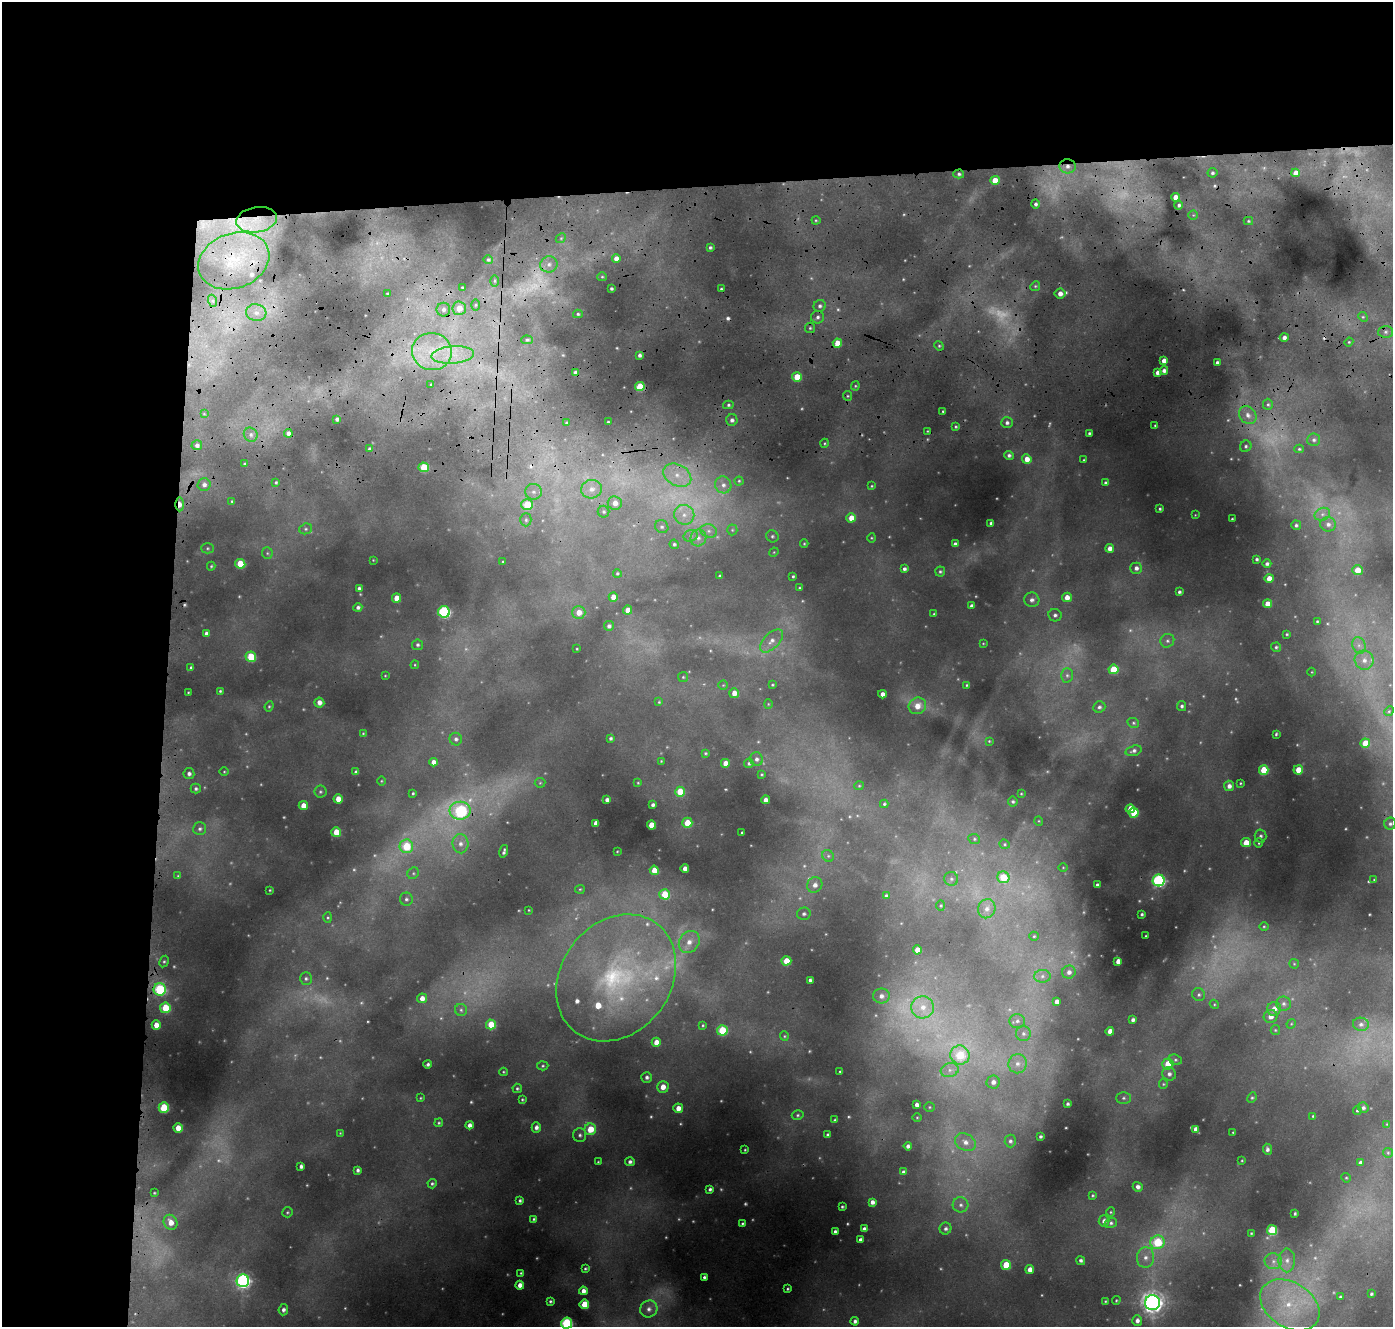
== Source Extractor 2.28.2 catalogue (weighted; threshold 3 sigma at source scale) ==
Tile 1 of 3 x 3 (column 1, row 1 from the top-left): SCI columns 32-1422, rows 3213-4537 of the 4229 x 5098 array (HDU 1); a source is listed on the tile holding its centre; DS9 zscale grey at full resolution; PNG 1395 x 1329 px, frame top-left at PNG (2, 2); each listed source drawn as its Kron ellipse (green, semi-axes under 4 px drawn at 4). Shown black and unused: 24% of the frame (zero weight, under 3 of 4 exposures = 24% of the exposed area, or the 3 px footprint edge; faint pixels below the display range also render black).
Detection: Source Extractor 2.28.2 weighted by HDU 2 'WHT'; one run over the whole footprint, this tile lists its part. Background 0.119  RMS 0.012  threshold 0.0524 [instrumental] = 3 sigma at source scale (4.5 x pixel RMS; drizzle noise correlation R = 1.50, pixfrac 1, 0.05/0.05 arcsec/px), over >= 5 px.
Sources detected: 483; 59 too faint to see at this stretch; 5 cosmic-ray / hot-pixel residue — neither listed nor drawn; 8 inside a brighter listed object's ellipse — not listed separately; the other 411 listed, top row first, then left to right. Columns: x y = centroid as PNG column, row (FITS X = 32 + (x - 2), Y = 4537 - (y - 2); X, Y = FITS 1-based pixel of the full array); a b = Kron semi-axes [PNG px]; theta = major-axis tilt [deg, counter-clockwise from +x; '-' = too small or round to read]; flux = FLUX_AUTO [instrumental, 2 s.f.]
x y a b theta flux
1068 166 8 7 - 7.9
1212 173 5 5 - 2.7
1296 173 4 4 - 12
959 174 5 4 - 2.6
995 180 5 4 - 18
1175 197 4 4 - 11
1035 204 4 4 - 2.8
1179 205 4 4 - 2.9
1193 215 4 4 - 1.5
256 220 20 12 10 39
816 220 4 4 - 1.3
1248 221 4 4 - 1.6
561 238 5 4 - 1.8
710 247 3 3 - 2
616 258 4 4 - 7.6
488 260 5 4 - 1.9
234 261 36 27 20 81
549 264 9 8 - 8
602 277 5 4 - 1.4
495 281 6 4 -90 1.8
1035 286 5 4 - 1.7
462 287 3 2 - 1.2
611 289 3 3 - 1.9
721 289 3 3 - 1.6
387 294 4 3 - 1.4
1060 294 5 5 - 7.7
213 301 6 4 -71 2.3
476 305 6 4 89 1.5
820 306 6 6 - 3.7
459 308 7 6 - 15
443 310 7 6 - 4.9
256 313 10 8 -13 11
578 314 5 4 - 2
818 317 6 6 - 3.7
1363 317 5 4 - 1.7
810 328 5 5 - 1.9
1385 332 7 6 - 4
1284 337 4 4 - 4.8
527 340 6 4 -1 2
1349 342 4 4 - 1.4
837 343 4 4 - 17
939 346 5 4 - 1.7
432 352 20 18 -11 48
453 355 21 8 4 25
639 355 4 3 - 3.2
1164 361 4 4 - 8
1217 362 3 3 - 2.8
1164 371 4 4 - 5
1157 372 4 3 - 5.6
575 373 4 3 - 4.2
797 377 5 4 - 23
431 384 3 3 - 1
855 386 4 4 - 1.4
640 387 5 4 - 41
848 396 5 4 - 1.4
1268 404 6 5 - 2.2
728 405 5 4 - 2.2
943 411 3 2 - 1.3
204 414 4 4 - 1.1
1248 415 10 8 -50 7.8
337 419 4 3 - 2.9
732 420 6 5 - 4.2
608 422 3 2 - 0.87
567 423 3 2 - 1.4
1007 423 6 5 - 3.7
1155 425 3 3 - 1.1
956 427 3 3 - 1.3
927 431 3 2 - 0.87
288 433 4 4 - 4.3
1089 433 3 3 - 2
251 435 7 6 - 4
1314 440 6 6 - 3.2
825 443 4 3 - 1.3
197 445 5 5 - 4
1246 446 6 5 - 2.6
370 449 3 3 - 3.1
1299 449 5 4 - 1.7
1009 455 5 4 - 3
1027 459 5 4 - 11
1084 460 3 2 - 0.94
244 464 3 3 - 1.2
424 467 5 5 - 35
677 475 15 10 -29 19
739 481 4 4 - 1.3
276 482 4 3 - 1.6
1105 483 4 4 - 2.1
204 485 6 6 - 5.6
723 485 8 8 - 6.1
872 486 4 3 - 1.1
592 489 10 9 - 10
533 492 8 8 - 5.5
232 501 4 3 - 1.5
615 503 7 7 - 9.6
180 504 7 4 -89 11
527 505 6 5 - 31
1160 509 3 3 - 1.7
604 512 6 5 - 2.3
1322 514 8 6 21 4.7
684 515 10 10 - 11
1195 515 4 2 - 0.69
851 518 5 4 - 15
1232 519 3 3 - 1.3
526 520 6 5 - 2.8
991 523 3 3 - 2.1
1328 524 8 7 - 5.3
1296 525 5 4 - 2.4
662 527 7 6 - 2.9
306 529 6 5 - 2.4
732 530 5 5 - 1.7
709 531 8 6 -15 4.7
691 536 7 5 21 2.9
772 536 6 6 - 2.4
698 538 8 8 - 5.5
871 538 5 3 - 1.2
674 544 5 4 - 2.1
804 544 4 4 - 1.3
955 544 4 4 - 4.2
207 548 6 5 - 2
1110 548 4 4 - 7.4
774 552 5 4 - 1.1
267 553 6 5 - 2.1
1257 559 3 3 - 2.1
373 560 2 2 - 0.64
503 561 3 2 - 0.92
240 564 5 5 - 33
1267 564 4 4 - 3.2
211 566 4 4 - 1.5
1136 568 6 5 - 4.8
904 569 4 4 - 3.2
1357 570 5 5 - 15
940 571 5 5 - 2
617 573 4 4 - 1.4
720 576 3 3 - 1.8
793 576 3 3 - 1.6
1269 578 4 4 - 10
359 588 4 3 - 2.6
800 588 3 3 - 1.2
1179 592 3 3 - 2.4
613 597 4 4 - 11
1067 597 5 4 - 10
396 598 4 4 - 13
1032 600 7 7 - 5.2
1268 604 4 4 - 16
972 606 4 3 - 3.3
358 607 4 4 - 3.2
628 610 4 4 - 10
444 612 6 5 - 140
579 612 6 6 - 12
934 614 3 3 - 1.1
1055 615 6 6 - 3.6
1317 621 4 4 - 1.6
609 626 5 5 - 3.4
206 633 4 4 - 3.6
1287 634 3 3 - 1.4
771 641 14 7 45 8.8
1167 641 7 6 - 3.5
983 643 3 2 - 0.78
417 645 5 5 - 2.6
1359 645 8 6 -69 5.8
1276 647 5 4 - 2.1
577 649 3 2 - 0.92
251 657 5 5 - 36
1364 660 10 9 - 9.7
415 665 4 4 - 1.1
191 667 3 3 - 1.7
1113 669 5 5 - 35
1312 672 4 3 - 0.79
1067 675 7 6 - 4
385 676 4 2 - 0.84
683 677 5 5 - 1.5
723 685 4 4 - 1.2
772 685 3 3 - 1.3
967 685 3 3 - 1.4
220 691 4 3 - 1.5
188 692 3 2 - 0.93
734 693 5 5 - 9.9
882 694 4 4 - 6.6
319 702 5 5 - 7
659 702 4 4 - 1.3
768 704 4 4 - 1.1
269 706 5 4 - 1.5
917 706 9 8 - 14
1182 706 5 4 - 2.9
1099 707 6 5 - 3.2
1389 711 5 4 - 1.4
1133 723 6 5 - 1.9
363 733 4 4 - 1.1
1276 734 3 3 - 1.3
610 738 4 4 - 2.5
456 739 6 6 - 3.5
989 741 3 3 - 1.2
1365 743 5 4 - 22
1133 751 8 5 17 3.4
705 753 4 3 - 1.3
757 759 7 6 - 4
661 761 3 2 - 0.93
433 762 4 4 - 6.6
725 763 4 4 - 8.8
749 763 5 4 - 2.3
1264 770 5 5 - 28
1298 770 5 4 - 18
224 772 5 3 - 1.1
356 772 4 4 - 3.3
189 774 5 5 - 3.9
762 774 3 3 - 1.1
381 781 4 3 - 0.99
540 783 5 5 - 1.4
638 783 4 3 - 0.99
1240 783 3 2 - 1
859 786 5 4 - 1.3
1229 786 5 5 - 6.1
196 789 5 5 - 2.5
320 792 6 6 - 2.1
680 792 5 5 - 26
413 793 3 3 - 1.4
1021 794 4 3 - 1.1
338 799 4 4 - 14
607 800 4 4 - 4.4
765 800 4 4 - 6.7
1013 801 5 5 - 2.4
884 804 4 4 - 1.8
653 805 4 3 - 3.2
303 806 4 4 - 12
1130 809 4 4 - 16
460 811 10 9 - 130
1134 813 5 5 - 31
1039 821 5 3 - 0.93
596 823 4 4 - 8.4
687 823 5 5 - 20
1390 824 6 6 - 2.7
651 825 4 4 - 18
200 829 6 6 - 3.2
336 832 5 5 - 21
742 832 3 2 - 1.2
1260 836 6 6 - 3
974 839 6 5 - 2
1246 842 5 5 - 15
1259 843 4 4 - 1.4
460 844 9 8 - 7.3
1005 844 5 4 - 1.6
406 846 7 6 - 44
504 851 6 3 75 2.7
617 851 3 2 - 0.74
828 856 6 5 - 2.3
1063 867 4 3 - 0.9
685 868 4 4 - 7.5
654 870 4 4 - 18
413 873 6 5 - 2.1
178 876 4 4 - 1.2
1003 877 6 6 - 32
951 879 7 7 - 3.6
1159 880 6 6 - 200
1374 880 3 2 - 0.61
815 885 8 7 - 7.5
1097 885 3 3 - 1.9
580 889 5 4 - 1.3
270 890 3 2 - 0.9
665 894 5 5 - 33
886 896 4 4 - 2.6
406 899 7 6 - 3.1
941 905 5 4 - 1.5
987 909 10 8 67 7.8
529 910 3 2 - 0.85
804 914 7 6 - 3.7
1142 914 3 3 - 1.8
328 917 5 4 - 1.3
1264 926 5 3 - 1.1
1034 936 4 4 - 1.5
1146 936 3 2 - 0.9
689 942 12 9 54 12
917 950 4 4 - 12
164 961 6 4 62 1.9
786 961 5 4 - 19
1118 961 4 4 - 8.9
1294 964 5 4 - 1.3
1069 972 7 6 - 5.6
1042 976 8 6 3 4.9
616 978 68 55 53 230
306 979 6 6 - 2.5
810 980 4 3 - 2.8
160 989 6 6 - 100
1199 995 7 6 - 2.8
881 996 8 7 - 7.1
422 998 5 5 - 8.1
1057 1002 4 4 - 6.2
1214 1004 5 3 - 1.2
1283 1004 7 7 - 4.7
923 1007 11 11 - 16
165 1008 5 5 - 35
1274 1009 7 7 - 9.1
461 1010 6 6 - 2.8
1271 1016 7 6 - 7.8
1133 1020 4 4 - 3.8
1017 1021 7 7 - 4.5
491 1024 5 5 - 28
1291 1024 5 4 - 1.3
1361 1024 8 6 -11 5
156 1025 4 4 - 12
703 1025 4 3 - 1.3
722 1030 5 5 - 44
1275 1030 5 4 - 1.4
1110 1031 4 4 - 8.9
1023 1033 7 7 - 4.5
784 1036 5 4 - 1.3
656 1042 4 4 - 12
960 1055 9 9 - 51
1175 1060 6 5 - 2.4
428 1064 4 3 - 3.1
1018 1064 9 9 - 9.1
1168 1064 5 5 - 25
543 1066 5 4 - 1.8
950 1070 9 7 15 6.5
840 1071 3 2 - 1
503 1072 4 4 - 1.2
1169 1074 7 6 - 4.2
647 1077 5 5 - 3.6
993 1082 7 6 - 6.3
1163 1084 5 4 - 1.4
663 1087 6 5 - 12
517 1088 5 4 - 1.8
420 1098 4 3 - 1
1123 1098 7 5 0 2.7
1252 1098 5 4 - 1.8
522 1099 3 3 - 1.3
1067 1104 3 3 - 2.1
917 1105 4 4 - 5.1
164 1107 5 5 - 40
929 1107 5 4 - 1.4
678 1108 5 5 - 11
1363 1108 5 5 - 3.1
1357 1111 4 4 - 1.6
798 1115 6 4 15 1.9
1313 1116 4 4 - 1.5
917 1117 5 3 - 1.1
835 1120 3 2 - 1.2
439 1123 4 4 - 1.5
1387 1124 4 4 - 0.97
469 1125 4 4 - 5.1
536 1127 5 4 - 4.4
178 1128 5 4 - 15
590 1129 6 5 - 23
1196 1129 4 4 - 6.2
1233 1132 3 2 - 0.98
340 1133 4 3 - 0.99
580 1135 7 6 - 3.3
828 1135 3 3 - 2.2
1040 1136 3 3 - 2.1
1010 1141 6 5 - 3.1
965 1142 11 8 -28 9.3
908 1146 4 4 - 4.1
1267 1149 5 4 - 3
745 1150 3 3 - 1.2
1388 1153 5 4 - 1.5
1242 1161 3 2 - 0.81
598 1162 3 3 - 1.2
630 1162 5 4 - 3.5
1360 1163 4 4 - 3.4
301 1166 4 4 - 3.9
358 1170 4 3 - 2.8
903 1172 4 4 - 3.4
1346 1178 5 4 - 1.4
432 1184 5 4 - 2
1138 1187 5 4 - 4.5
710 1189 4 3 - 3
154 1193 3 3 - 1.1
1093 1195 3 3 - 1.3
520 1200 3 3 - 2.3
872 1202 4 4 - 5.7
961 1205 8 7 - 5.4
842 1207 3 3 - 1.7
287 1212 5 5 - 1.6
1111 1212 4 4 - 1.2
1295 1213 3 3 - 1.9
534 1219 4 3 - 1.5
1104 1221 5 5 - 5
171 1222 8 6 -60 11
742 1223 3 3 - 1.6
1111 1223 6 5 - 3
864 1229 4 4 - 4.7
945 1229 6 6 - 3.7
1272 1230 5 5 - 55
835 1232 4 3 - 3.3
1251 1233 3 2 - 1.1
860 1240 4 4 - 4.3
1157 1242 7 7 - 55
1146 1257 10 8 85 9.4
1081 1260 5 4 - 3.1
1287 1260 12 8 89 9.7
1273 1261 8 8 - 6.8
1006 1265 5 5 - 29
585 1269 3 3 - 1.6
1030 1269 4 4 - 8.5
521 1273 3 3 - 1.2
704 1277 3 3 - 2.6
243 1281 6 6 - 270
520 1285 4 4 - 7.2
788 1289 3 3 - 1.3
583 1291 4 4 - 6.6
1371 1294 3 3 - 1.5
1340 1297 4 3 - 1.5
1116 1300 4 3 - 1.3
550 1301 3 3 - 1.7
1106 1301 4 3 - 1.2
1152 1303 7 7 - 710
584 1304 5 4 - 28
1290 1305 32 22 -33 77
649 1309 9 8 - 7
283 1310 5 4 - 3.7
855 1321 4 4 - 3.6
1137 1321 5 5 - 5.2
567 1323 5 5 - 110
Overlapping masked pixels (flux is a lower limit): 10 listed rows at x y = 1068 166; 959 174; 256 220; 234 261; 837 343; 453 355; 575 373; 797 377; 180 504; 460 811
Isophote crosses this tile's border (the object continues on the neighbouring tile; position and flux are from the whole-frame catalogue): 1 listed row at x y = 567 1323